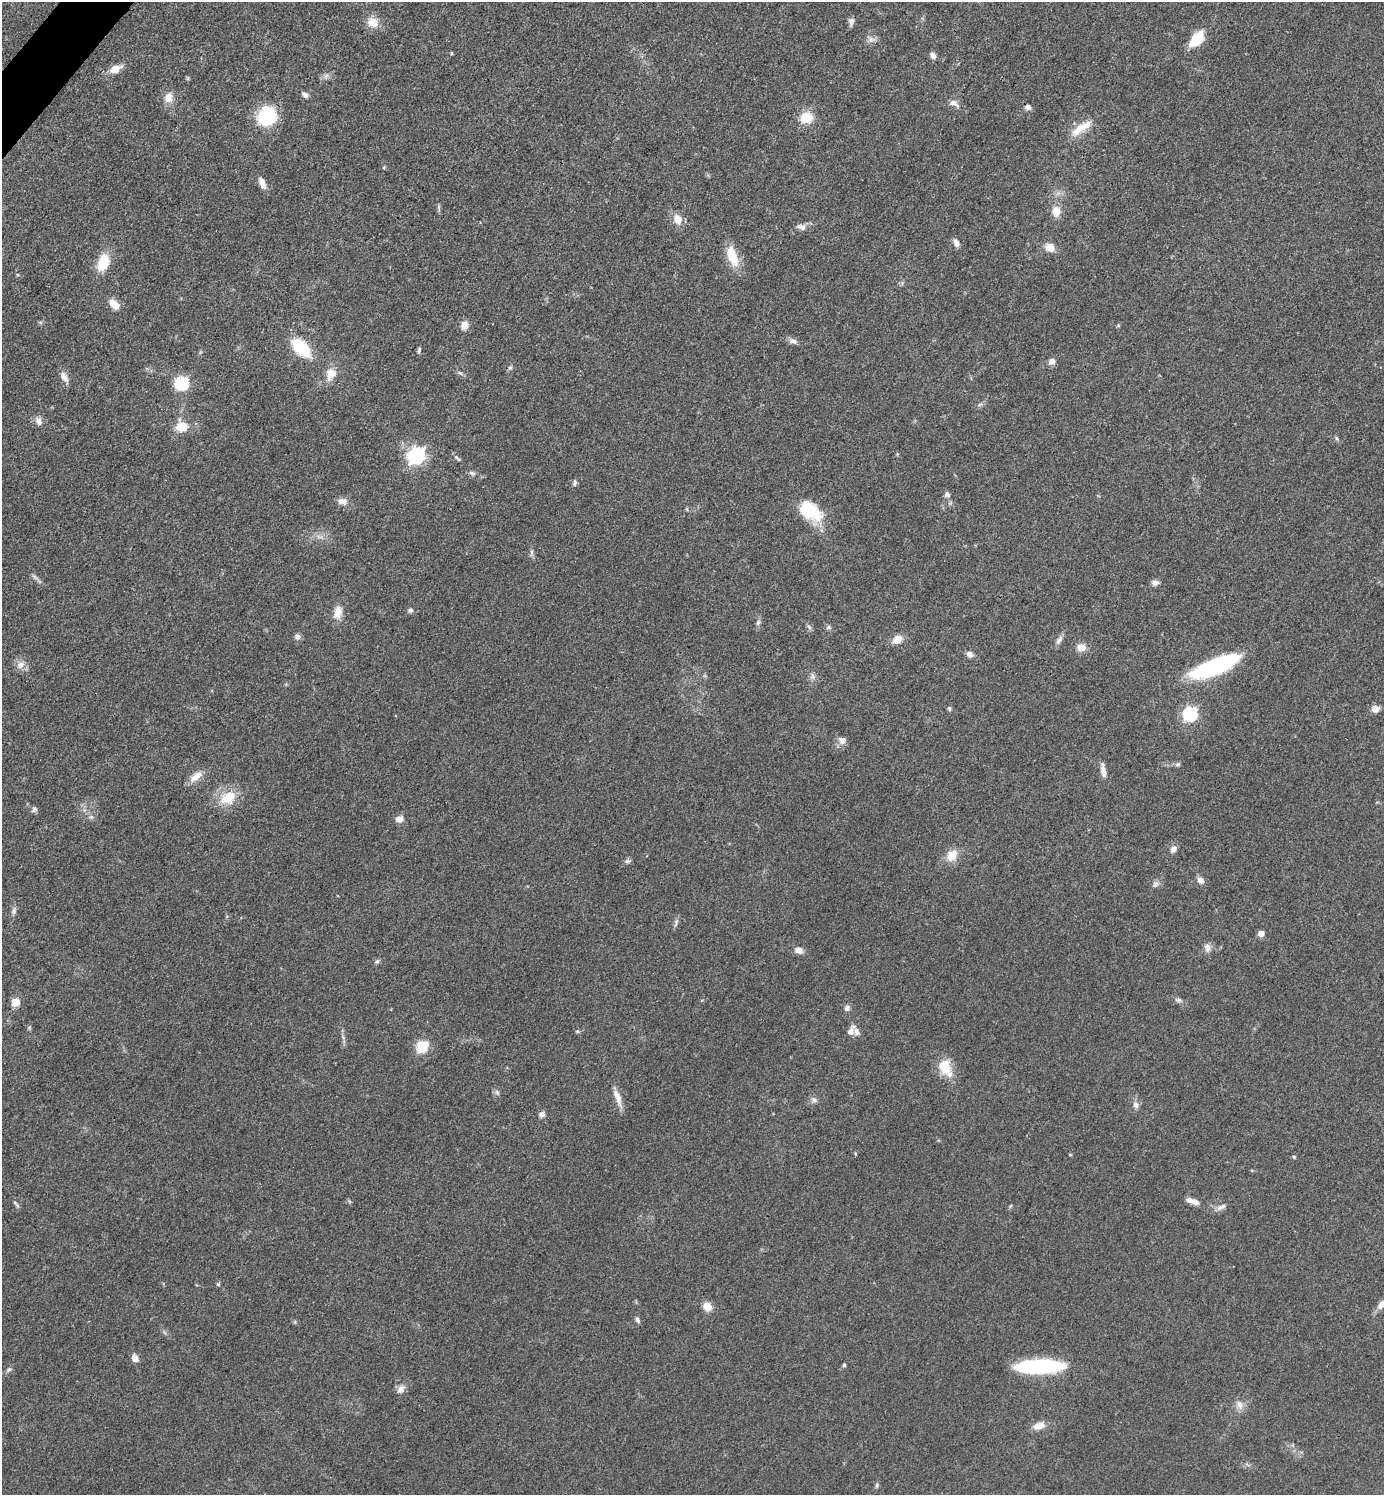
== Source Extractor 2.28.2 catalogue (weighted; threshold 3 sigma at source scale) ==
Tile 11 of 4 x 4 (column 3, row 3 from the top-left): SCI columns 2918-4299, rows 1495-2987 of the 5977 x 5976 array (HDU 1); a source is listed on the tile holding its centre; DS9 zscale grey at full resolution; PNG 1386 x 1497 px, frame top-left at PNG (2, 2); no overlay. Shown black and unused: <1% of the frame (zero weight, under 3 of 4 exposures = <1% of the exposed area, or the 3 px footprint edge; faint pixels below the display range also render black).
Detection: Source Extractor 2.28.2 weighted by HDU 2 'WHT'; one run over the whole footprint, this tile lists its part. Background 0.0526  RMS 0.0049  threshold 0.022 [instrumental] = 3 sigma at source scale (4.5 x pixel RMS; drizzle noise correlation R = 1.50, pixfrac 1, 0.05/0.05 arcsec/px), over >= 5 px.
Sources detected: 119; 3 inside a brighter listed object's ellipse — not listed separately; the other 116 listed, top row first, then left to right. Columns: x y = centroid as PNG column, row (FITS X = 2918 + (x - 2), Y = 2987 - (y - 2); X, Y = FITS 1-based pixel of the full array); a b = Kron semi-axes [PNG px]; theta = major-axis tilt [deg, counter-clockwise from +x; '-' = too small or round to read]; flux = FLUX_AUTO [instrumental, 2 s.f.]
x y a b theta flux
851 21 10 7 81 1.8
373 22 13 12 - 6.3
1197 39 19 11 49 13
871 40 8 8 - 2.2
451 53 5 3 - 0.47
933 56 8 7 - 2
116 69 14 8 26 5.7
326 76 8 6 44 1.5
305 95 7 6 - 1.6
168 98 13 10 83 4.7
954 103 14 8 -31 2.7
1028 107 8 6 -32 1.7
267 116 9 9 - 65
806 117 15 13 13 9.4
1081 128 31 9 34 8.7
262 183 15 6 -66 3.5
439 208 10 3 -85 0.87
1056 212 12 10 89 5.4
677 219 12 9 -66 5.9
802 227 9 9 - 2.1
956 243 11 7 -64 2.1
1050 248 11 9 -23 5
732 256 23 10 -69 13
103 263 18 11 70 14
114 304 12 7 -44 6.1
464 325 10 9 - 3.6
1118 325 5 4 - 0.56
793 341 12 7 -15 2.1
301 348 18 10 -45 28
419 350 8 4 84 0.89
1052 361 8 8 - 2.3
510 368 6 4 1 0.79
331 373 13 12 - 6.2
460 373 7 4 -43 0.98
64 377 16 8 -60 3.1
182 383 6 6 - 73
980 404 7 4 19 0.92
39 421 11 8 -63 2.7
181 427 14 12 4 7.7
1336 438 6 4 -70 0.72
416 456 7 7 - 170
457 458 12 4 -45 1.2
472 473 10 5 -15 1.4
574 483 9 5 85 1.2
947 495 8 7 - 1.5
342 501 13 8 1 3.1
687 509 6 3 73 0.55
810 511 32 19 -35 20
531 552 7 4 -89 1
35 577 10 4 -42 1.4
1155 582 9 7 2 2.1
410 610 8 5 0 1.2
338 612 16 10 75 5.5
758 622 8 5 64 1.3
809 627 8 4 -46 1
828 627 7 6 - 1
298 637 8 7 - 1.6
898 639 14 10 33 4.3
1059 640 14 6 59 2.3
1081 647 11 10 - 4.1
970 654 9 7 -33 2.2
21 664 11 9 36 3.3
1215 667 43 13 22 77
812 676 9 7 -80 1.8
949 709 5 5 - 0.87
1375 709 8 8 - 3.3
1190 714 7 6 - 88
842 740 10 9 - 2.9
1178 764 7 6 - 1
1103 771 15 6 -76 3.8
196 777 19 9 38 5
228 798 22 15 34 12
34 809 8 6 58 1.2
91 817 6 6 - 1.1
399 819 9 7 9 2.8
1173 849 10 7 46 2.1
952 855 15 11 53 7.1
627 861 8 6 1 1.2
1200 880 9 7 -55 2.5
1155 884 10 6 45 1.6
14 911 10 6 82 1.6
676 923 12 4 78 1.3
1261 933 5 5 - 4.7
1208 948 11 9 -69 2.7
799 950 11 8 -11 2.6
377 961 7 5 37 0.99
1178 1000 10 6 -6 1.4
16 1002 8 8 - 5.4
847 1008 9 7 72 1.5
577 1031 6 3 -71 0.67
851 1031 15 7 60 3.2
422 1046 6 6 - 42
945 1068 24 15 -63 11
497 1092 8 6 -69 1.2
618 1097 26 7 -71 4.9
814 1100 8 7 - 1.6
1136 1105 9 7 -75 2.1
542 1114 7 6 - 2
1070 1155 5 3 - 0.4
1294 1157 5 4 - 0.59
1194 1202 13 7 -25 2.9
15 1203 8 4 -39 0.88
1010 1206 6 3 70 0.54
1221 1207 14 6 21 2.3
218 1284 5 4 - 0.61
1382 1304 15 7 42 4.2
707 1306 8 7 - 6.9
637 1320 8 5 -64 1.2
135 1358 9 7 -57 3.1
844 1365 5 4 - 0.75
1039 1366 44 12 1 59
9 1370 8 5 37 1.1
401 1389 13 8 46 2.8
1239 1405 14 8 -74 3.2
1038 1426 16 9 17 4.3
877 1485 8 4 89 0.8
Isophote crosses this tile's border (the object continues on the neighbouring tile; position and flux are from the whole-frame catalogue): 1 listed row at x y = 1382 1304